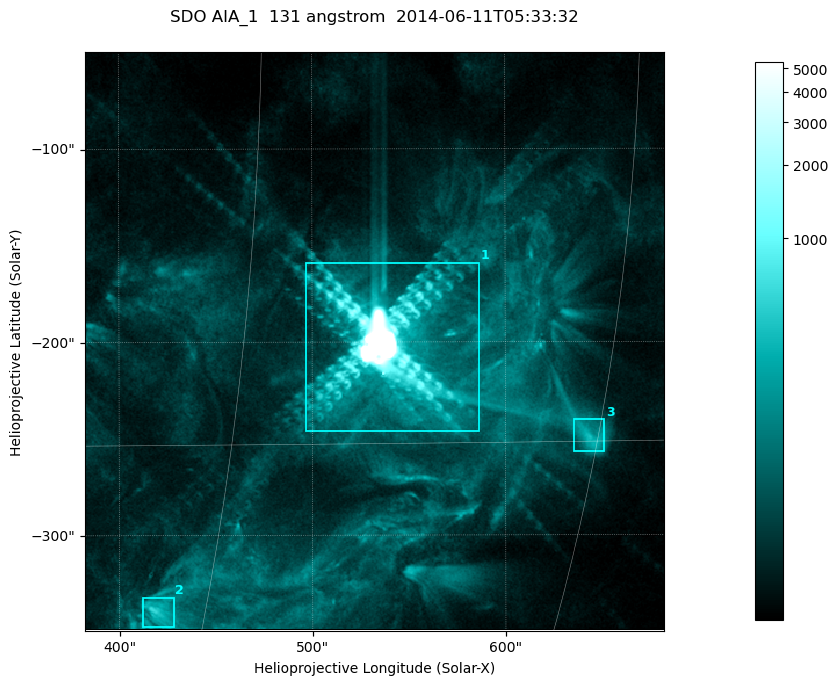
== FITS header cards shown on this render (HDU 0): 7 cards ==
TELESCOP= 'SDO     '           /
INSTRUME= 'AIA_1   '           /
WAVELNTH=                  131 /
WAVEUNIT= 'angstrom'           /
DATE-OBS= '2014-06-11T05:33:32.62' /
CTYPE1  = 'HPLN-TAN'           /
CTYPE2  = 'HPLT-TAN'           /

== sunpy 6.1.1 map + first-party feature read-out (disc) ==
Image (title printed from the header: SDO AIA_1  131 angstrom  2014-06-11T05:33:32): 499 x 499 px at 0.601 arcsec/px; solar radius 945 arcsec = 1573 px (partial field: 3.2% of the solar disc is inside the frame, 100% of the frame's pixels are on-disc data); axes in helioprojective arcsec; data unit not stated in the header (colour bar unlabelled)
Orientation: roll -0.139 deg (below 1 deg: not rotated)
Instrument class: DISC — disc imager (sunpy class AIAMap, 131 A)
Bright regions (active regions / flare kernels): reference = the on-disc median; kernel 5 px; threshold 5 sigma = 163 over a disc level ~38.7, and >= 1.15x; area >= 249 px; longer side >= 6 px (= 3.6 arcsec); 3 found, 3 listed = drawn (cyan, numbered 1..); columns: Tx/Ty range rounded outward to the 2 arcsec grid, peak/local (2 s.f.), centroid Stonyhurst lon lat
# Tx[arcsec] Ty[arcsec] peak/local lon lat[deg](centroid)
1 496..588 -246..-158 638 +35 -12
2 412..428 -348..-332 13 +28 -21
3 634..652 -258..-240 9.7 +45 -15